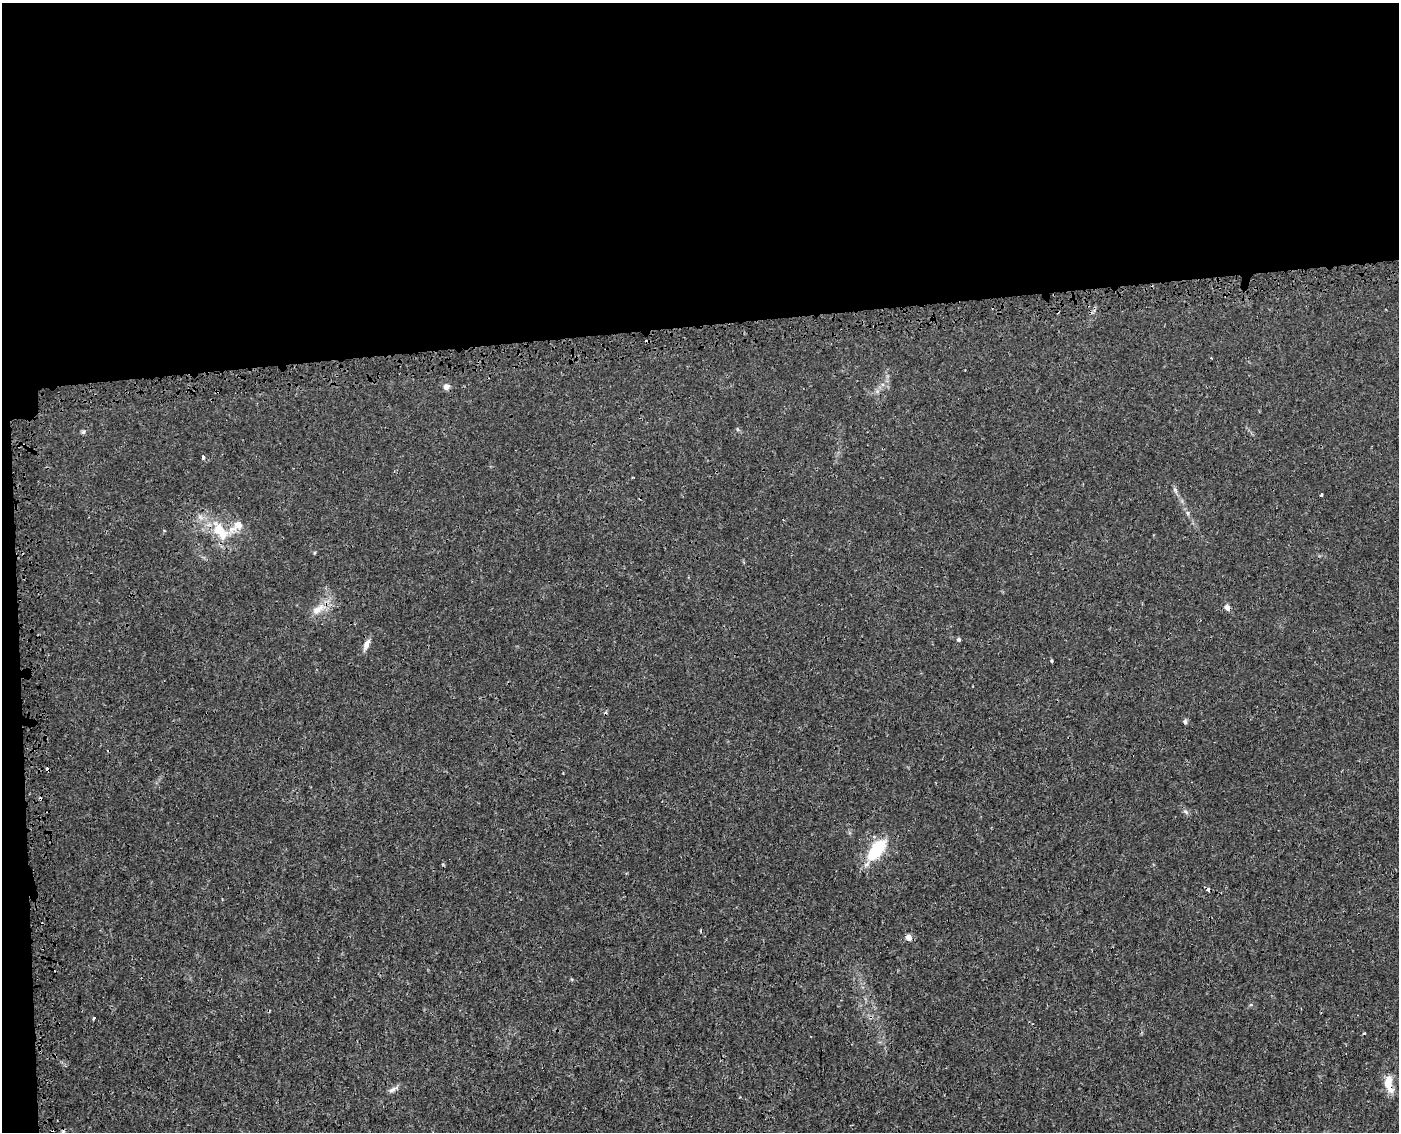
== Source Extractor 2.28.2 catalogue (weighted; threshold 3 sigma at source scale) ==
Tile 1 of 3 x 4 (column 1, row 1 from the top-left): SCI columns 82-1478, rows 3443-4572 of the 4397 x 4623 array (HDU 1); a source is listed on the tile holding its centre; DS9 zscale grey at full resolution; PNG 1401 x 1134 px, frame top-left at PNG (2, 3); no overlay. Shown black and unused: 30% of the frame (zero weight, under 3 of 4 exposures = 7% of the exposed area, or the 3 px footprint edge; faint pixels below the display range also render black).
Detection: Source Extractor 2.28.2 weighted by HDU 2 'WHT'; one run over the whole footprint, this tile lists its part. Background 0.00133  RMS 8.8e-04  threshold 0.00394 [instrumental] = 3 sigma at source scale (4.5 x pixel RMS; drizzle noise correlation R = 1.50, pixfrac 1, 0.0396/0.0396 arcsec/px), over >= 5 px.
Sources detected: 26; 6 cosmic-ray / hot-pixel residue — not listed; the other 20 listed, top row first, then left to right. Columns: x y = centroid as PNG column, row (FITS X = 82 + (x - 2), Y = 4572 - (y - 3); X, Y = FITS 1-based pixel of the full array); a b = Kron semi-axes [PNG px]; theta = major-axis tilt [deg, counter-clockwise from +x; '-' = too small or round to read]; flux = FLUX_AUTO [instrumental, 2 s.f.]
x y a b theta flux
446 387 8 7 - 0.37
83 432 6 4 2 0.13
203 457 3 3 - 0.43
1175 490 7 4 -46 0.18
1321 495 3 3 - 0.17
1187 513 6 4 -89 0.14
238 525 15 12 46 0.95
221 533 24 16 -41 2.5
1227 607 7 6 - 0.34
318 609 20 9 40 1.1
958 639 5 4 - 0.17
366 644 15 6 65 0.48
1051 661 3 3 - 0.099
1185 812 7 4 -46 0.17
876 850 19 9 54 5.4
908 937 5 4 - 0.74
94 1018 4 2 - 0.13
1364 1034 3 2 - 0.12
1388 1083 19 8 -82 1.5
392 1090 10 6 30 0.32
Overlapping masked pixels (flux is a lower limit): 1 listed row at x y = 1388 1083